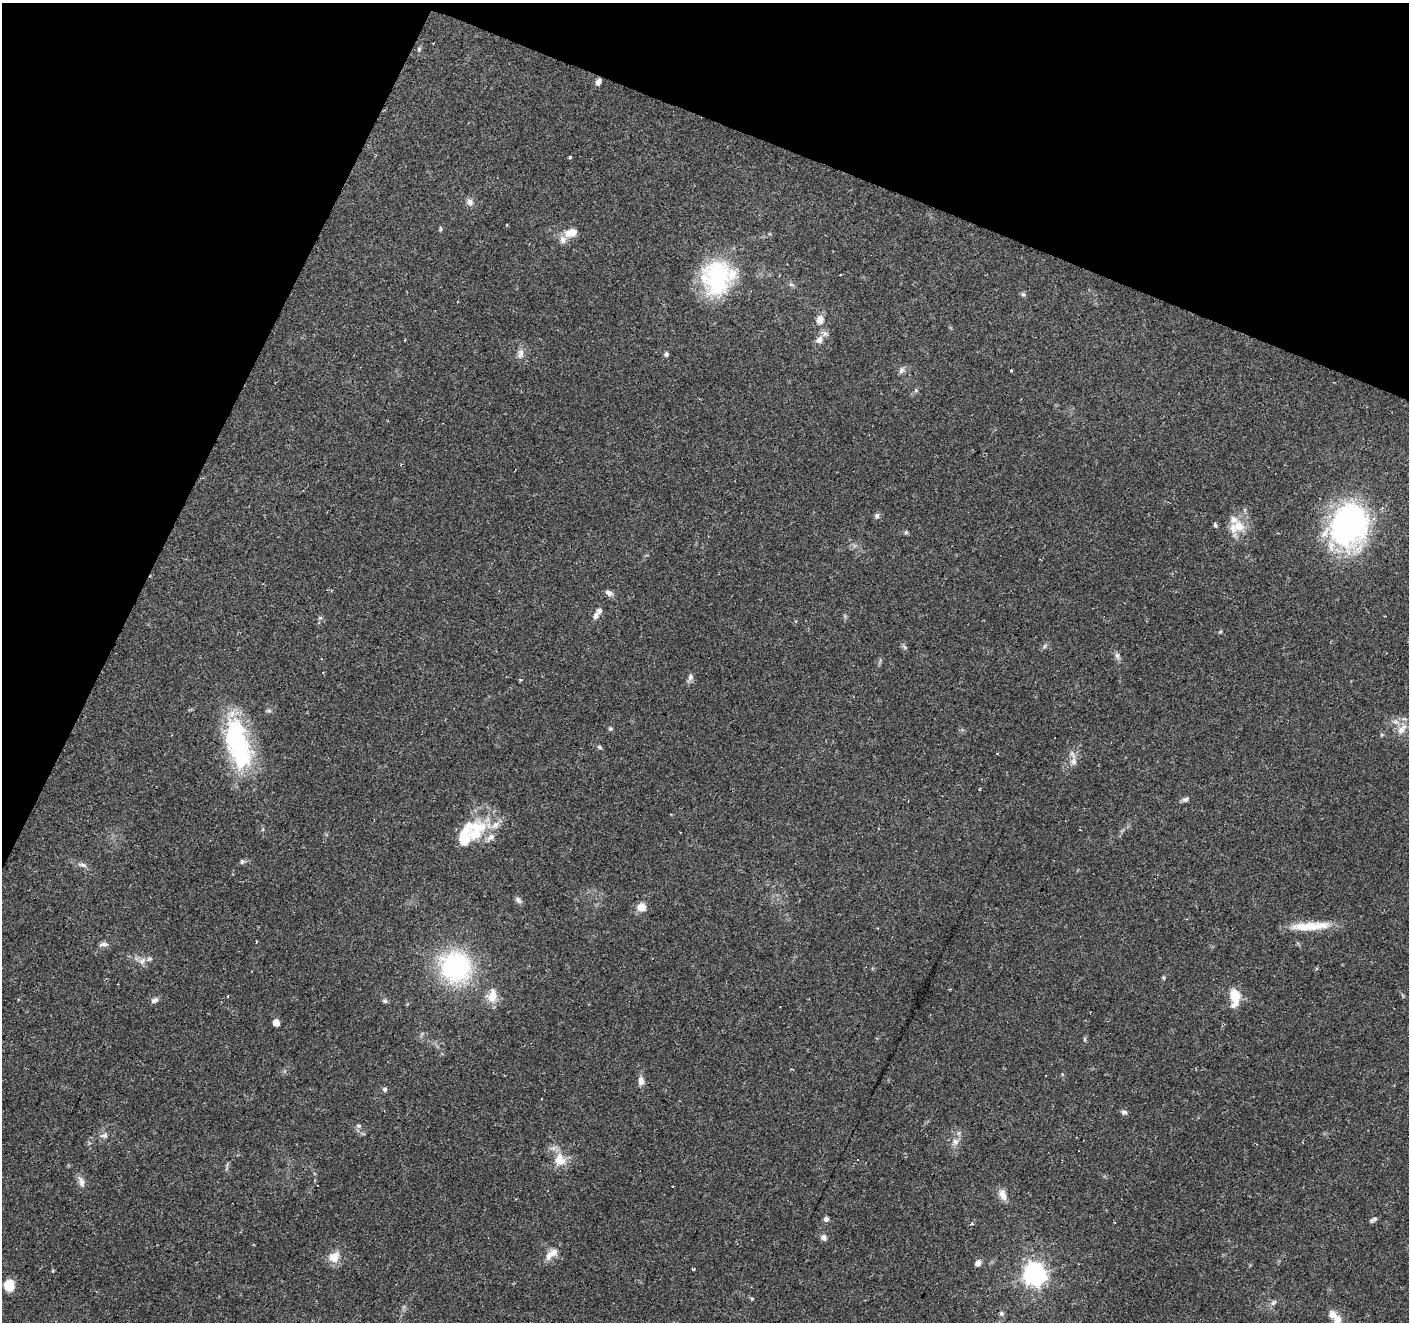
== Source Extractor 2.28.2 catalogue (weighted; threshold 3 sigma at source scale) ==
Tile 2 of 4 x 4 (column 2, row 1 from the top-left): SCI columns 1407-2813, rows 4163-5482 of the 5631 x 5751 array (HDU 1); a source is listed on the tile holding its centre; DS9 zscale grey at full resolution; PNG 1411 x 1324 px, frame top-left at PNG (2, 3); no overlay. Shown black and unused: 21% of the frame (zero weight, under 2 of 3 exposures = <1% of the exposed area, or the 3 px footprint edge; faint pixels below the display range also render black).
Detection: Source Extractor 2.28.2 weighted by HDU 2 'WHT'; one run over the whole footprint, this tile lists its part. Background 0.0879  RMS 0.0051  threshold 0.0228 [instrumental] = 3 sigma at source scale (4.5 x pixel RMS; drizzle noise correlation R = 1.50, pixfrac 1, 0.0396/0.0396 arcsec/px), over >= 5 px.
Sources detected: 97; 1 inside a brighter object's white glare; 5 cosmic-ray / hot-pixel residue — not listed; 13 inside a brighter listed object's ellipse — not listed separately; the other 78 listed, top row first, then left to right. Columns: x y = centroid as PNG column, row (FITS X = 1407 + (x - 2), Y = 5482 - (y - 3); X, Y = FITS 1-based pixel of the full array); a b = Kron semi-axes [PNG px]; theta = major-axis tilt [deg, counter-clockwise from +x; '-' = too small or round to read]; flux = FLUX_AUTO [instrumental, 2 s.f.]
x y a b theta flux
419 49 6 5 - 0.8
598 82 8 6 63 2
569 157 3 3 - 2.1
470 202 9 8 - 2.3
569 234 14 12 64 5.1
718 279 43 35 -83 50
791 284 6 4 -2 0.89
1023 294 6 5 - 0.92
457 302 2 2 - 0.55
820 320 11 9 76 3.8
405 340 3 3 - 1.7
819 340 10 8 57 3.1
520 353 13 8 83 2.9
666 354 5 5 - 1.5
901 370 10 6 47 1.7
1011 370 3 3 - 1
916 390 5 5 - 0.76
401 464 4 3 - 0.53
876 515 8 4 9 1.2
1215 525 6 5 - 0.84
1349 525 48 40 68 100
1239 526 16 13 -38 8.5
906 532 6 4 47 0.7
609 593 11 6 -18 1.9
596 616 11 7 64 2.2
320 618 6 4 -1 0.7
905 647 8 4 -31 0.82
1117 656 9 6 -63 1.5
690 677 9 7 76 1.7
610 728 5 5 - 0.72
1401 729 17 8 49 4.5
237 744 60 23 -75 72
600 747 7 4 -29 0.86
997 754 3 2 - 0.82
1073 761 12 8 -89 3
1185 799 8 6 18 1.5
473 826 38 13 -5 16
242 862 6 6 - 1
83 865 13 5 -13 1.9
518 900 10 6 -51 1.4
641 907 10 9 - 5
1308 927 43 10 2 13
256 942 4 2 - 0.59
103 944 11 6 6 1.8
142 961 10 7 64 2.5
456 967 25 24 - 82
1164 978 6 3 -71 0.55
227 996 3 2 - 0.46
492 996 18 12 78 6.7
1235 997 17 9 -88 12
154 1000 10 6 29 1.7
385 1001 7 6 - 0.92
276 1023 5 5 - 6.2
641 1081 11 8 -85 2.8
385 1089 6 5 - 1.1
541 1098 3 3 - 4.9
1124 1112 8 5 -7 1.2
359 1126 7 5 0 1.1
955 1141 8 8 - 2.4
1302 1142 3 2 - 0.49
560 1160 18 15 -71 8.4
81 1182 17 7 -71 2.8
672 1186 3 3 - 2.2
1003 1194 15 8 -69 3.9
826 1219 6 6 - 1.4
1375 1219 8 6 1 1.2
971 1223 3 3 - 1.2
824 1237 8 7 - 1.8
552 1254 21 9 37 5
334 1257 16 13 35 5.9
978 1263 6 5 - 2.9
693 1269 3 2 - 0.54
1034 1274 8 7 - 320
9 1285 13 11 -81 7.5
752 1299 6 4 -19 0.56
1274 1302 8 5 49 1.3
1001 1313 7 6 - 1.1
1337 1320 14 10 -87 4.7
Isophote crosses this tile's border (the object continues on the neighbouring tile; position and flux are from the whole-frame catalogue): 1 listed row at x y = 1337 1320